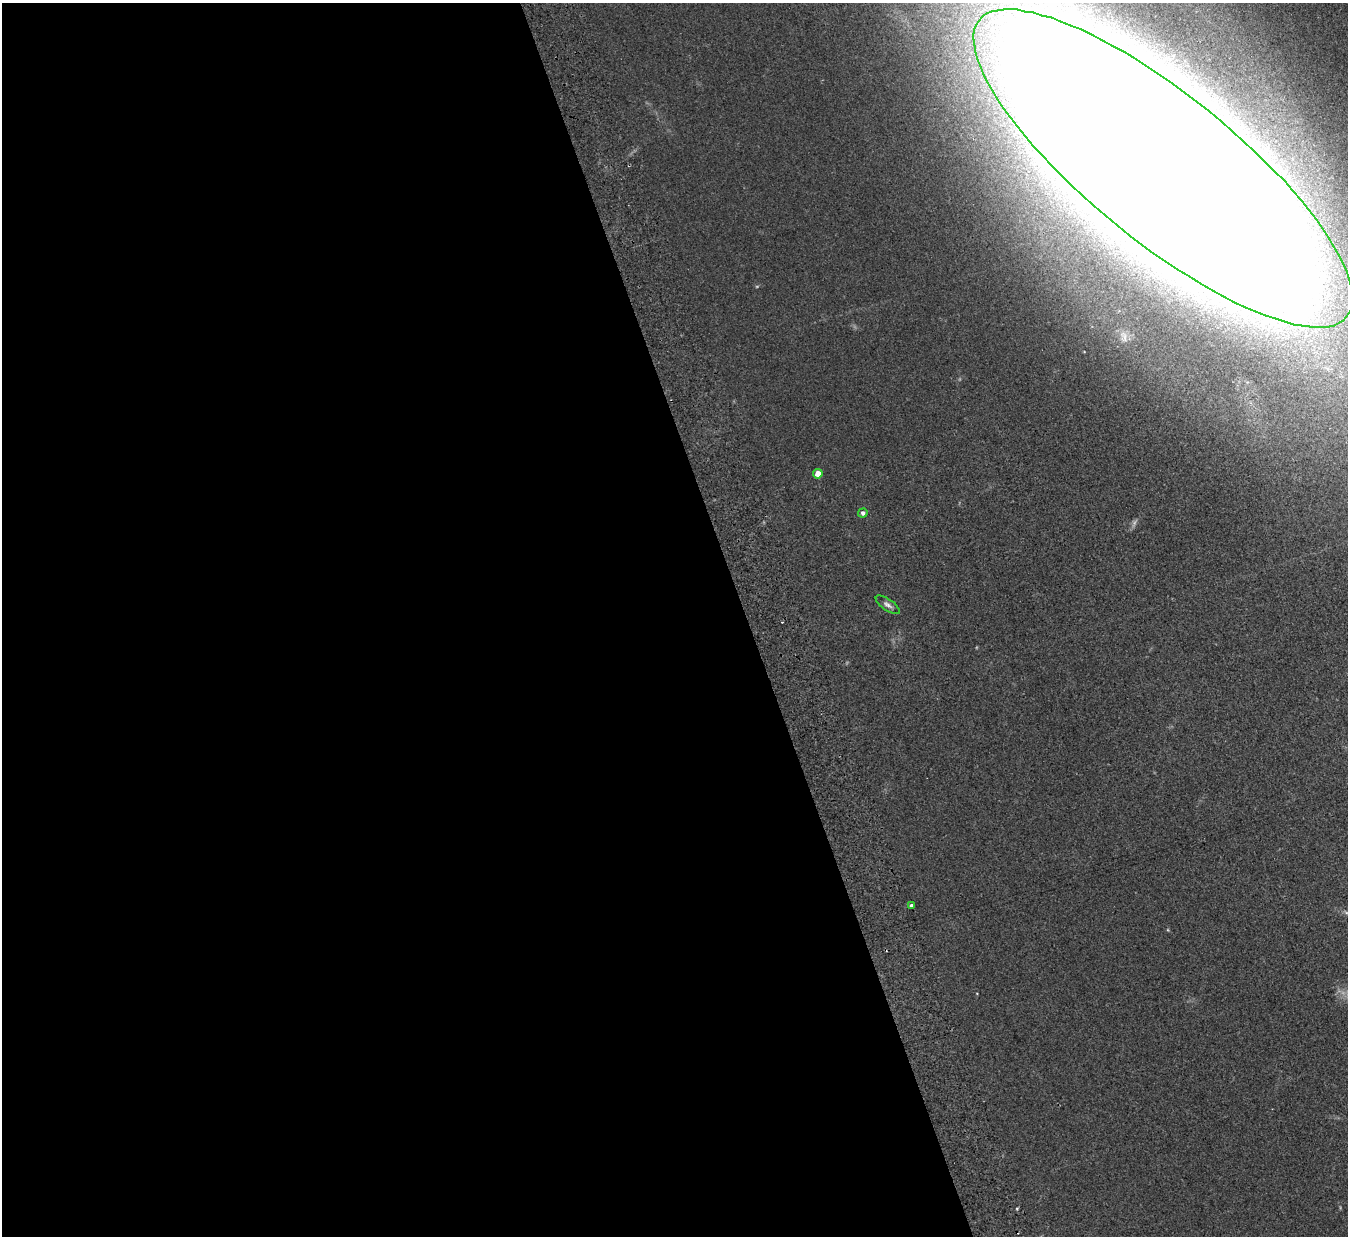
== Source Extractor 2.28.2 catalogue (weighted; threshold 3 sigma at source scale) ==
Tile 9 of 4 x 4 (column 1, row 3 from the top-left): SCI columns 56-1401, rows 1408-2641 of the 5492 x 5407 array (HDU 1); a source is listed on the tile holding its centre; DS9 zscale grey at full resolution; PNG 1350 x 1238 px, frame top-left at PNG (2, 3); each listed source drawn as its Kron ellipse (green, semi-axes under 4 px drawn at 4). Shown black and unused: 55% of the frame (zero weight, under 2 of 3 exposures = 3% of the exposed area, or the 3 px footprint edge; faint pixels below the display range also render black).
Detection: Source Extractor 2.28.2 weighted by HDU 2 'WHT'; one run over the whole footprint, this tile lists its part. Background 0.101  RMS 0.011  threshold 0.0517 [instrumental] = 3 sigma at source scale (4.5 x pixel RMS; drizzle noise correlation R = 1.50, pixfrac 1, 0.05/0.05 arcsec/px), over >= 5 px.
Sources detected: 7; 1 too faint to see at this stretch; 1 cosmic-ray / hot-pixel residue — neither listed nor drawn; the other 5 listed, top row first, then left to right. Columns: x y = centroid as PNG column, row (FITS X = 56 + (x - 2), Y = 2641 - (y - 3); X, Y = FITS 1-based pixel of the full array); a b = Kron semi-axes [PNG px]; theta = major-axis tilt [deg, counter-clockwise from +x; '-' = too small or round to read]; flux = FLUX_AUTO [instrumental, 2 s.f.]
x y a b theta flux
1163 168 236 73 -39 12000
818 474 5 4 - 14
863 513 4 4 - 3.9
888 605 14 5 -34 4.5
911 905 3 3 - 9.2
Overlapping masked pixels (flux is a lower limit): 1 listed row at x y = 1163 168
Isophote crosses this tile's border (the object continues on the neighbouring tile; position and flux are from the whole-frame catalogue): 1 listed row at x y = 1163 168